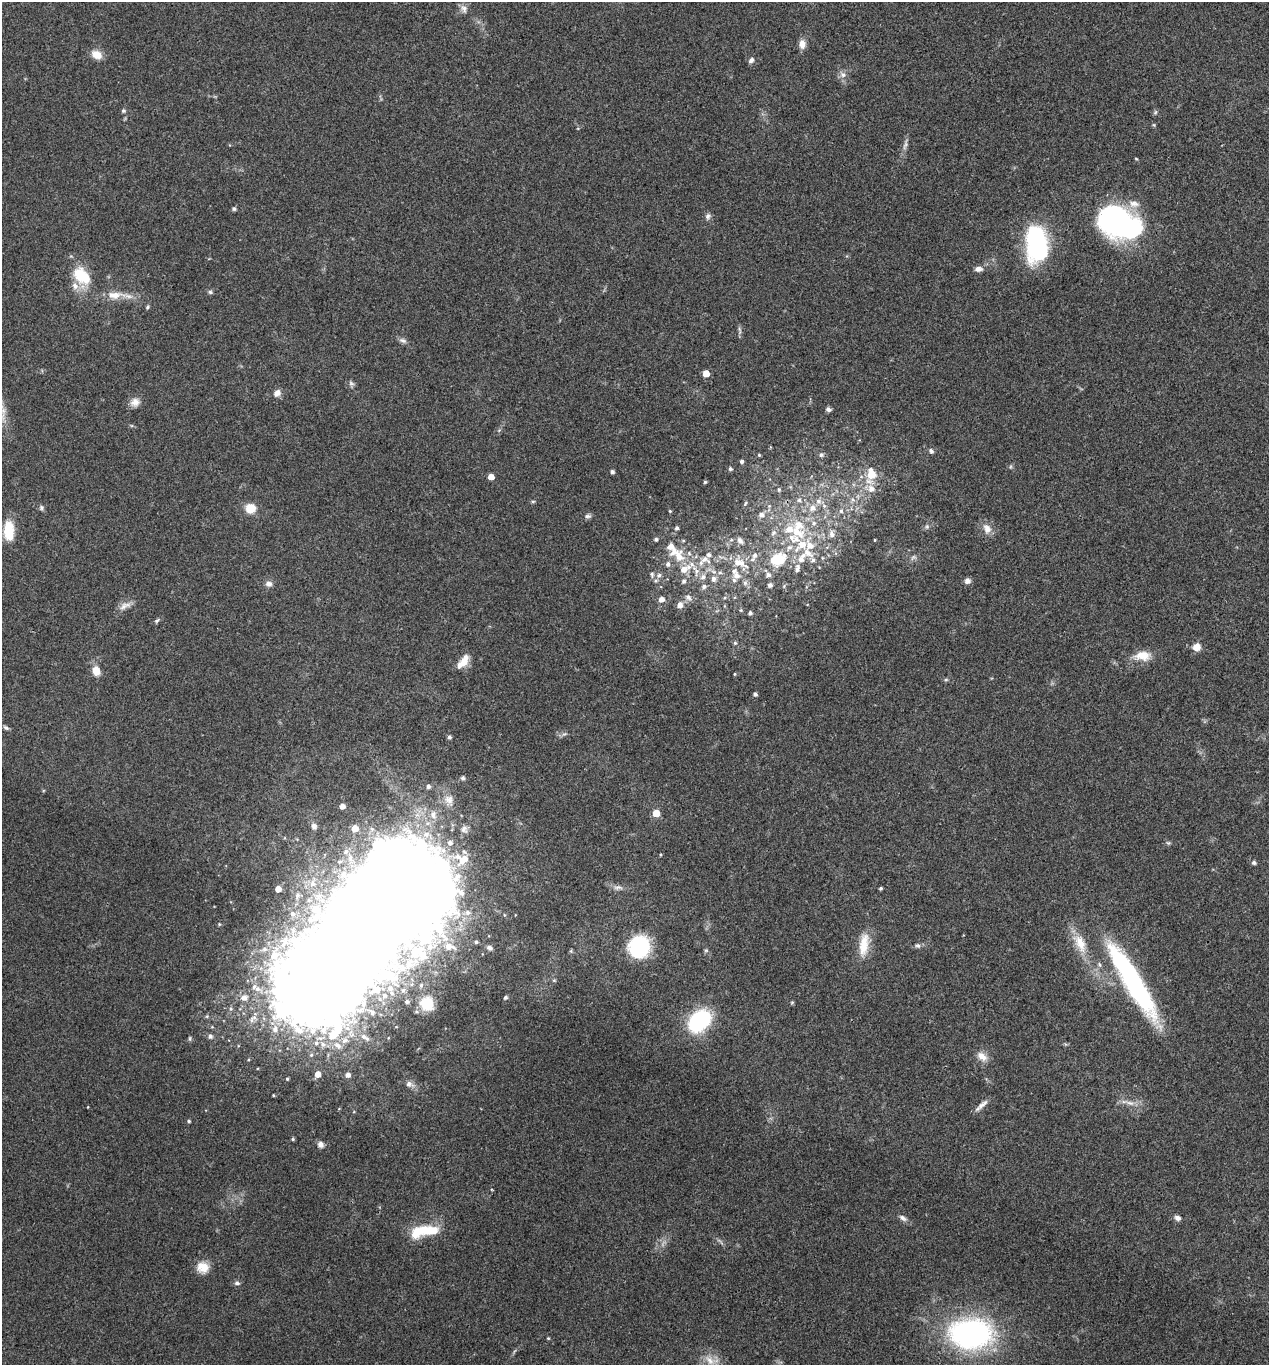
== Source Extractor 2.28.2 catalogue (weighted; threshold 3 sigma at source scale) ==
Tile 6 of 4 x 4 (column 2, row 2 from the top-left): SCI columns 1404-2670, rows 2732-4094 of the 5470 x 5459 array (HDU 1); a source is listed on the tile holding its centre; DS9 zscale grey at full resolution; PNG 1271 x 1367 px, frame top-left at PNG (2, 2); no overlay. Shown black and unused: <1% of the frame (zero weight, under 3 of 4 exposures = <1% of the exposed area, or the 3 px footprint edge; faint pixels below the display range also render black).
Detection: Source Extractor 2.28.2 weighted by HDU 2 'WHT'; one run over the whole footprint, this tile lists its part. Background 0.0608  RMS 0.0055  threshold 0.0247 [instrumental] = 3 sigma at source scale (4.5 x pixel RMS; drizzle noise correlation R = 1.50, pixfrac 1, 0.05/0.05 arcsec/px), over >= 5 px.
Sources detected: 210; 1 too faint to see at this stretch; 4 inside a brighter object's white glare — not listed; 36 inside a brighter listed object's ellipse — not listed separately; the other 169 listed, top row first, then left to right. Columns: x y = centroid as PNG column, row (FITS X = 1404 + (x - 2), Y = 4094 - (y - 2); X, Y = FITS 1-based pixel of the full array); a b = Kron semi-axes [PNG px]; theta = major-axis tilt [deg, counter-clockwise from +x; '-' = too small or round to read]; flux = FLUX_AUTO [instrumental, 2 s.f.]
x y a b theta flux
464 9 12 8 -68 2.7
802 44 10 7 -89 4.3
97 55 12 9 -29 6.5
751 60 8 6 46 1.8
843 75 9 8 - 2.6
123 111 6 5 - 0.93
1155 112 7 5 60 0.92
1136 159 5 3 - 0.48
234 209 5 5 - 0.96
708 216 8 6 66 1.8
1119 223 42 27 -24 120
1037 243 32 17 -87 87
978 269 10 6 0 2.5
82 276 26 16 -45 19
210 292 6 5 - 1
114 295 26 10 1 8.7
147 307 6 4 63 0.92
740 330 11 3 -75 1.3
403 340 11 6 -21 1.9
706 373 5 5 - 9.5
351 384 9 6 -48 1.4
277 393 10 8 46 3.3
135 402 13 11 30 4
828 409 7 5 -13 1.4
3 411 10 7 75 2.8
931 451 7 5 -46 1.3
759 455 3 3 - 0.55
821 455 5 5 - 1.5
742 461 4 4 - 1.2
730 469 4 4 - 1.1
612 472 4 4 - 1.5
872 475 21 13 69 11
491 477 5 4 - 6.1
705 482 4 3 - 0.83
779 489 6 4 -69 0.79
853 499 7 7 - 2.4
533 501 6 4 1 0.67
818 501 9 8 - 2.9
745 503 6 4 70 0.72
41 508 7 6 - 1.2
250 508 10 9 - 9.8
670 511 4 3 - 0.54
841 511 7 5 77 1.5
761 515 7 6 - 2.7
588 516 9 6 1 1.4
798 527 43 21 86 36
927 527 6 4 -73 0.84
676 528 4 4 - 1.2
987 528 14 10 -61 4.6
9 531 21 11 -88 15
773 533 7 6 - 1.8
831 534 9 6 -83 2.7
656 539 4 4 - 1.1
874 540 4 3 - 0.45
740 541 7 6 - 2.4
754 555 10 7 62 2.9
679 556 17 12 -88 8.5
913 557 8 5 25 1.4
705 559 9 7 21 2.9
777 559 9 7 20 34
813 560 7 6 - 1.9
742 563 20 9 -41 6.5
668 564 6 5 - 1.7
696 571 19 8 -65 5.3
720 573 6 4 0 1
659 575 8 7 - 2.1
737 575 9 7 -52 3.4
768 575 7 6 - 1.9
713 579 9 7 90 2.7
684 581 6 5 - 1.4
967 581 7 7 - 2.3
745 583 7 6 - 1.5
269 584 8 7 - 2.6
770 585 5 4 - 1.8
784 586 5 4 - 0.71
688 597 10 7 -48 2.3
725 597 5 3 - 0.7
661 599 5 5 - 3.7
680 605 7 6 - 3.6
125 606 18 8 22 3.8
741 610 5 4 - 0.59
750 613 4 4 - 1.3
157 621 7 5 48 1.1
735 643 5 5 - 0.89
1196 647 7 7 - 5.9
1143 656 20 12 -1 9
463 661 20 9 52 6.6
96 671 9 7 -72 7.2
734 674 4 3 - 0.48
946 680 6 4 0 0.74
755 694 4 4 - 1.3
6 728 8 5 -31 1.3
449 737 4 4 - 1.3
463 778 5 5 - 1.3
428 786 5 4 - 1.5
449 800 17 12 -64 6.1
342 806 4 4 - 3.7
656 813 5 5 - 13
433 815 13 8 -78 4.9
314 826 8 7 - 2.4
355 828 5 5 - 9.3
464 829 12 9 -75 3.3
426 834 10 8 11 4.9
450 843 7 7 - 3.2
1168 843 6 5 - 0.87
345 852 5 4 - 0.95
661 854 4 3 - 0.54
1254 863 6 5 - 1.1
313 884 7 7 - 1.8
618 887 12 6 3 2.4
880 888 3 3 - 0.72
278 889 4 4 - 6
391 892 68 48 36 2300
297 895 6 5 - 0.92
316 909 15 10 -25 6.4
468 912 5 5 - 1.1
504 915 5 4 - 0.66
219 924 5 4 - 0.69
476 942 3 3 - 0.8
1080 943 29 13 -65 12
864 944 33 12 83 12
918 946 7 6 - 1.3
449 947 11 6 3 2.1
639 947 19 18 - 50
490 948 7 6 - 1.6
706 950 6 4 43 0.81
419 951 21 13 -16 11
571 951 5 5 - 0.69
409 964 10 7 -78 3
1099 965 7 5 -70 1.2
395 968 10 8 -23 4.6
554 980 5 5 - 0.66
1132 980 93 18 -59 100
421 985 6 4 74 0.97
390 988 7 6 - 1.8
257 989 14 8 -25 5.5
403 990 6 5 - 1
384 995 6 5 - 1.2
505 997 4 4 - 1.3
244 998 9 8 - 3.8
407 1002 5 4 - 1.4
792 1002 6 4 1 0.64
427 1004 12 11 - 21
372 1012 6 5 - 1.6
252 1019 15 9 38 4.5
700 1020 20 14 41 61
275 1029 11 8 88 4.7
210 1036 6 6 - 1.8
363 1036 6 6 - 1.6
338 1045 13 8 -36 4.2
982 1056 16 9 -38 4.9
318 1074 5 5 - 5.5
348 1075 5 5 - 2.5
287 1079 3 3 - 0.67
409 1084 12 8 -21 3.1
1130 1103 14 5 -17 3.4
982 1104 19 5 41 3.2
88 1107 3 2 - 0.36
189 1121 4 3 - 0.9
293 1139 5 4 - 0.79
320 1144 8 8 - 2.5
903 1218 12 6 -34 2.2
1178 1218 7 6 - 2.3
424 1231 35 12 9 22
203 1267 14 12 -10 7.8
237 1283 8 5 -6 1.4
971 1334 40 28 -1 140
548 1338 4 4 - 0.56
710 1360 18 10 -38 6.9